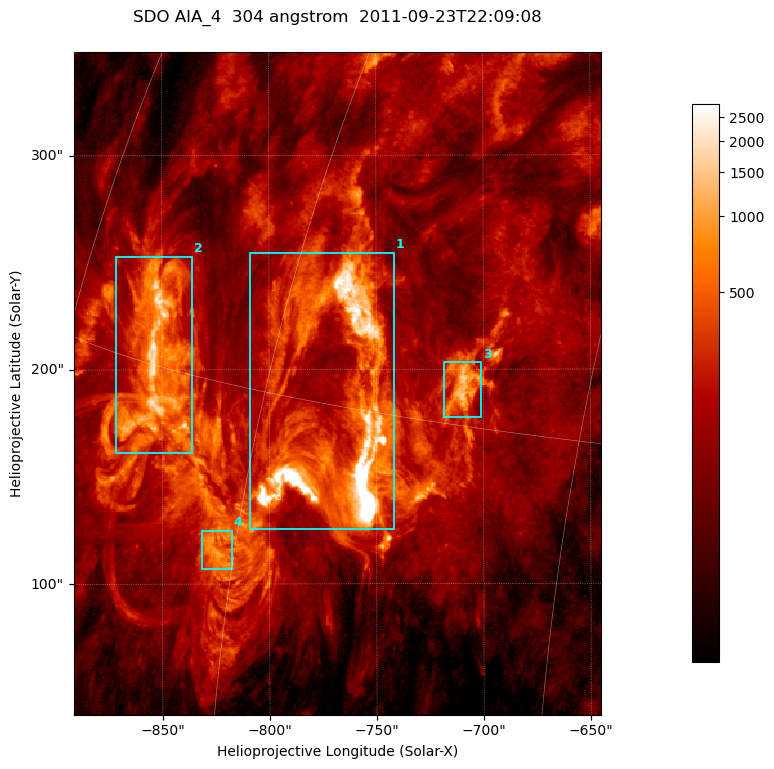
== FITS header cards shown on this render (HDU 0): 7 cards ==
TELESCOP= 'SDO     '           /
INSTRUME= 'AIA_4   '           /
WAVELNTH=                  304 /
WAVEUNIT= 'angstrom'           /
DATE-OBS= '2011-09-23T22:09:08.13' /
CTYPE1  = 'HPLN-TAN'           /
CTYPE2  = 'HPLT-TAN'           /

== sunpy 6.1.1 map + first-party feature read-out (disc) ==
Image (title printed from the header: SDO AIA_4  304 angstrom  2011-09-23T22:09:08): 410 x 515 px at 0.6 arcsec/px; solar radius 957 arcsec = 1594 px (partial field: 2.6% of the solar disc is inside the frame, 100% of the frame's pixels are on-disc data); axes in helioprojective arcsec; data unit not stated in the header (colour bar unlabelled)
Pointing: header CRPIX1/2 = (2058.21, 2041.36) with CRVAL1/2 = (0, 0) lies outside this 410 x 515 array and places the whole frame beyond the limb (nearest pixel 1.41 R_sun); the SolarSoft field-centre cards XCEN/YCEN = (-768.2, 193.5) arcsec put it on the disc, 1308 arcsec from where CRPIX/CRVAL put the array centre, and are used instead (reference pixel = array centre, CRVAL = XCEN/YCEN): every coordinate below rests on XCEN/YCEN
Orientation: roll -0.132 deg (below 1 deg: not rotated)
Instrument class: DISC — disc imager (sunpy class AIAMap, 304 A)
Bright regions (active regions / flare kernels): reference = the on-disc median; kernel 3 px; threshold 5 sigma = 444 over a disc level ~127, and >= 1.15x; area >= 211 px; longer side >= 5 px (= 3 arcsec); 4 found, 4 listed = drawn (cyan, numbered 1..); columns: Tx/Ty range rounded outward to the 2 arcsec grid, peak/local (2 s.f.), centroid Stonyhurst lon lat
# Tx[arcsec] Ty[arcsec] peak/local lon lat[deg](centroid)
1 -810..-740 124..256 78 -55 +15
2 -872..-836 160..254 21 -67 +15
3 -720..-700 176..204 13 -50 +16
4 -832..-816 106..126 8.6 -61 +10